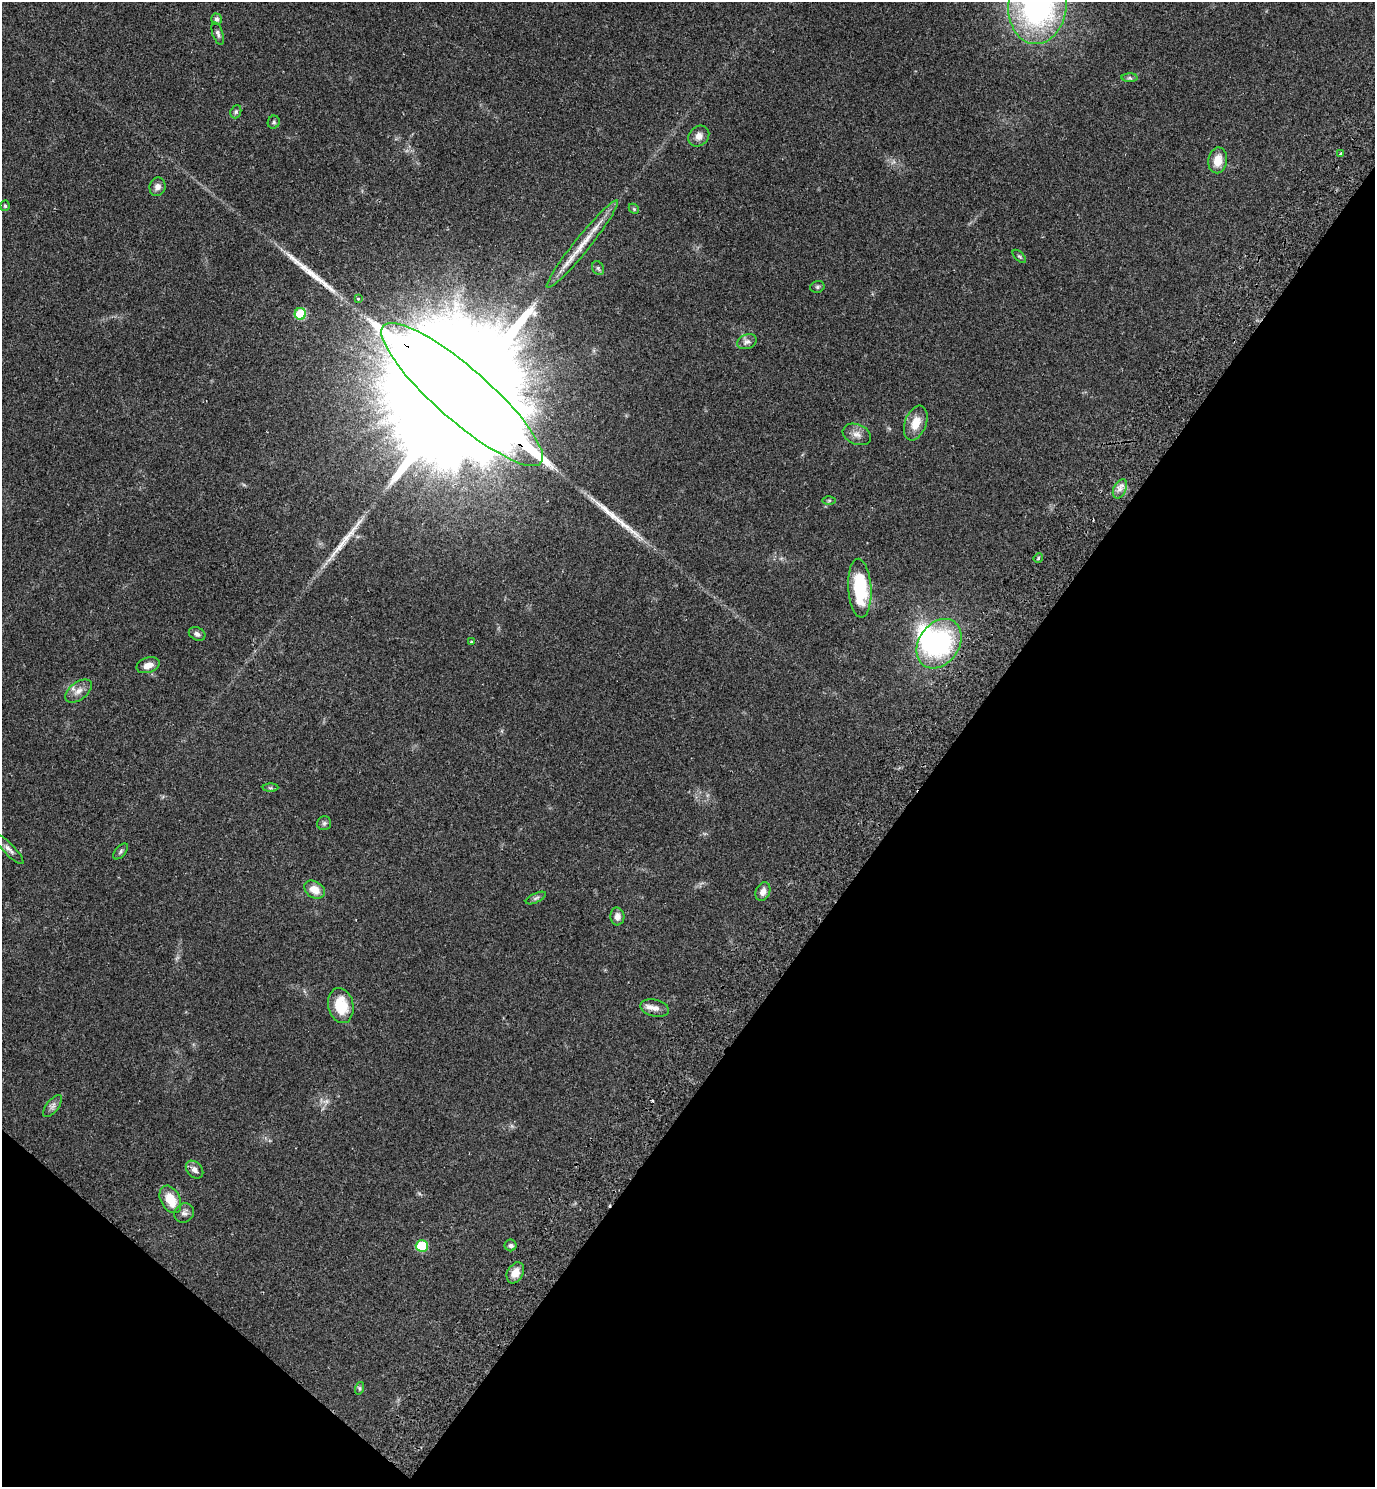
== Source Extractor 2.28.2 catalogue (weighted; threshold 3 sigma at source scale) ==
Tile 15 of 4 x 4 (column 3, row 4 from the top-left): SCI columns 2952-4324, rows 43-1527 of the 6042 x 6022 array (HDU 1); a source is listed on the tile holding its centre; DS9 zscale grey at full resolution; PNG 1377 x 1489 px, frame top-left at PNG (2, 2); each listed source drawn as its Kron ellipse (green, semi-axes under 4 px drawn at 4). Shown black and unused: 35% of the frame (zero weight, under 2 of 3 exposures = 3% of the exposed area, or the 3 px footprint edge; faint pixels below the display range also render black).
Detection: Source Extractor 2.28.2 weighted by HDU 2 'WHT'; one run over the whole footprint, this tile lists its part. Background 0.0878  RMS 0.008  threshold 0.036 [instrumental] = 3 sigma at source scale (4.5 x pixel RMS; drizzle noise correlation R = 1.50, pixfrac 1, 0.05/0.05 arcsec/px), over >= 5 px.
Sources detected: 56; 1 inside a brighter object's white glare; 2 cosmic-ray / hot-pixel residue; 3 long thin detections or spike segments (spike, bleed or trail) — neither listed nor drawn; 1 inside a brighter listed object's ellipse — not listed separately; the other 49 listed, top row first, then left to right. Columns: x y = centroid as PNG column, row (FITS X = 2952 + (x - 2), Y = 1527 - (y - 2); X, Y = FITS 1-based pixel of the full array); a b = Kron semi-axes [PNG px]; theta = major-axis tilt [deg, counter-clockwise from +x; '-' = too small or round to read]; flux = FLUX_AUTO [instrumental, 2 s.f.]
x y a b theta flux
1037 5 39 29 85 220
216 19 6 5 - 2.4
218 33 11 5 -71 2.3
1130 78 8 4 -1 1.7
236 112 7 5 69 1.5
274 122 6 6 - 1.5
699 136 11 9 44 4.9
1340 153 3 2 - 1.1
1218 160 13 9 81 10
157 187 9 8 - 4.2
5 206 5 4 - 1.1
634 209 6 4 -46 1.1
582 244 56 7 51 19
1019 256 8 4 -44 1.2
598 268 7 5 -62 1.7
817 287 7 5 15 1.5
358 298 3 3 - 2
300 314 6 5 - 33
747 342 10 7 19 3.1
462 394 104 26 -41 96000
916 423 18 10 70 12
857 434 15 10 -22 5.6
1120 489 10 6 65 3.8
829 500 6 4 1 1.1
1038 558 5 4 - 0.92
860 588 29 11 -86 46
197 634 8 6 -27 2.8
471 642 3 3 - 1.1
939 644 27 20 55 100
148 665 12 7 17 6.4
78 691 15 8 37 5.9
270 788 8 4 1 1.3
324 823 7 7 - 1.6
9 849 20 5 -46 3.9
120 851 9 5 50 1.8
315 890 11 8 -33 8.8
763 892 10 7 67 4.8
536 898 11 4 26 1.8
617 916 9 7 -87 4.2
341 1006 18 12 -78 22
655 1008 14 8 -12 5
53 1106 13 6 52 2.9
194 1170 10 7 -46 3.8
170 1199 14 9 -62 16
184 1213 10 9 - 3.2
511 1245 6 6 - 2.1
422 1246 6 5 - 38
515 1273 11 8 60 7.6
360 1388 6 4 72 1.3
Overlapping masked pixels (flux is a lower limit): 1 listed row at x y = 462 394
Isophote crosses this tile's border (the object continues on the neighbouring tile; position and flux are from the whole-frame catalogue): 1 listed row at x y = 1037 5